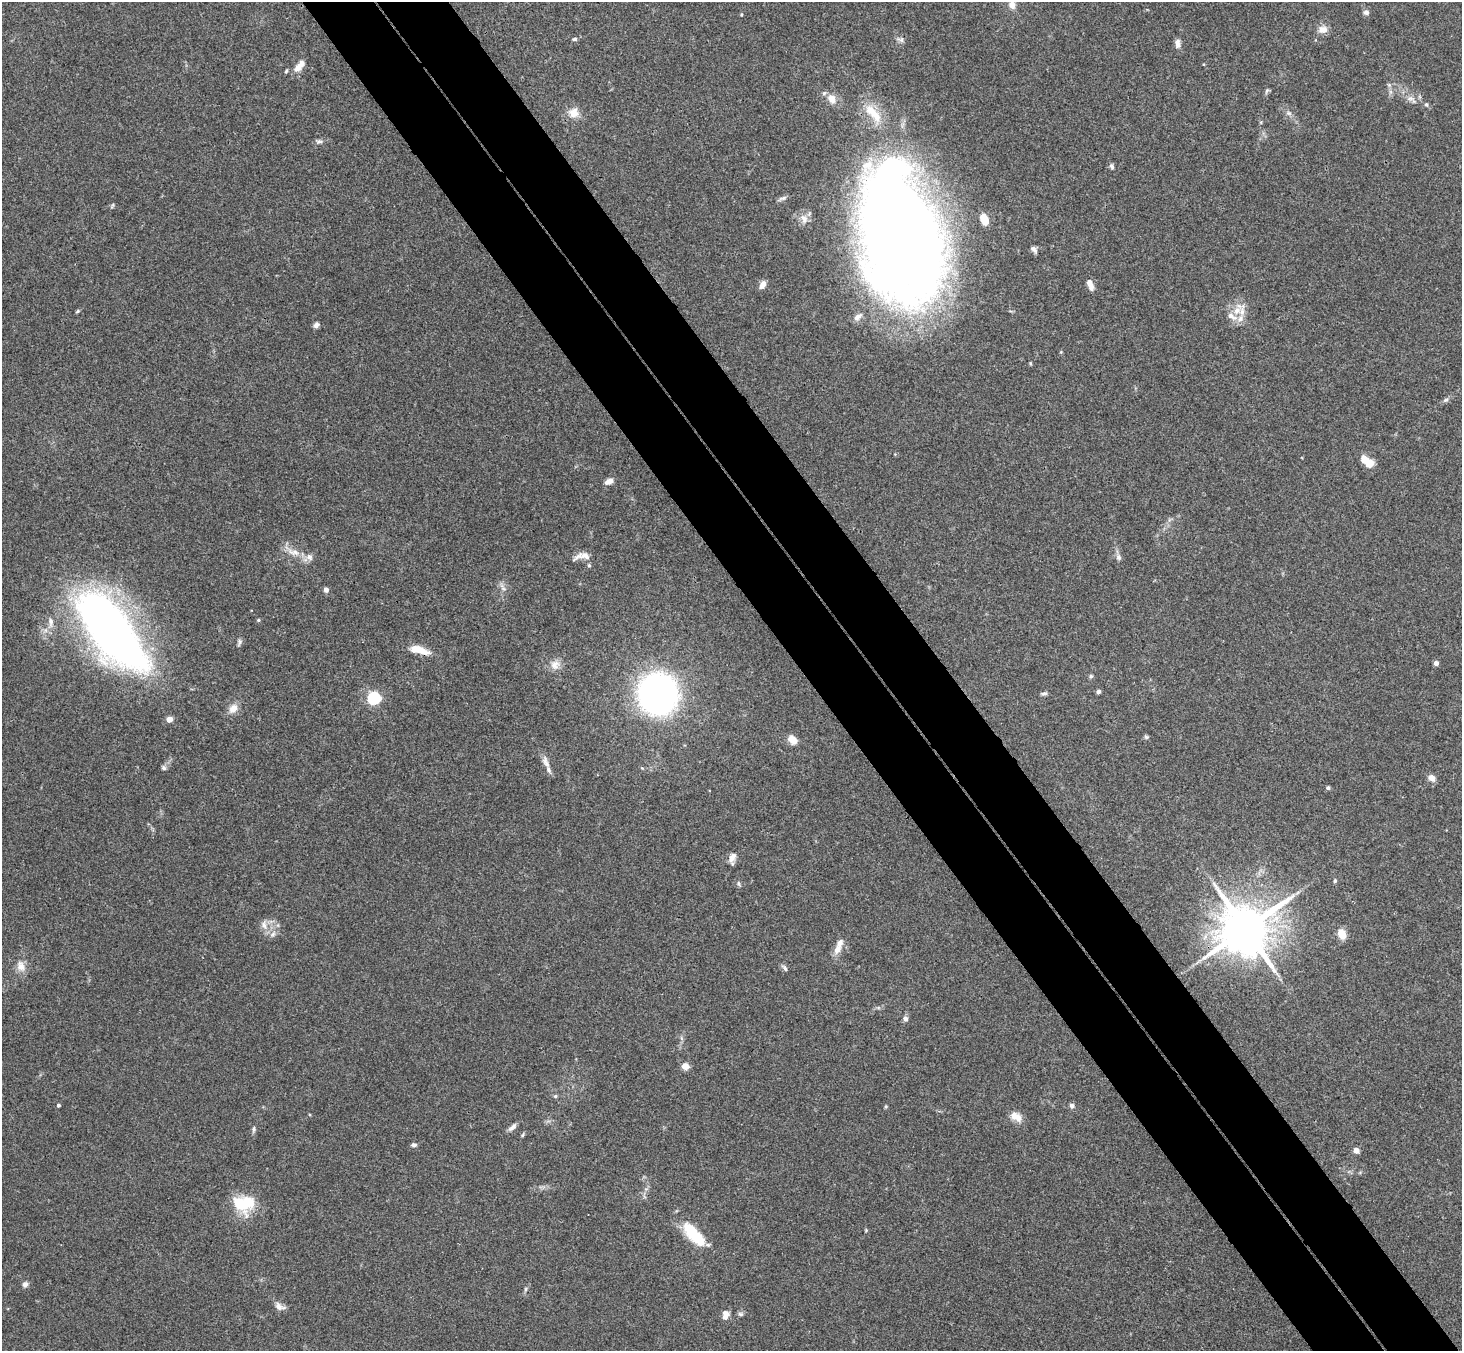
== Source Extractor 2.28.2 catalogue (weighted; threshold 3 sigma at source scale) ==
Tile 6 of 4 x 4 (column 2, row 2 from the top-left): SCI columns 1514-2973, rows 3031-4379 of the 5942 x 5923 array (HDU 1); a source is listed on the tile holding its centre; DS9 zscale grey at full resolution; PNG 1464 x 1353 px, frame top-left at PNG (2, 2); no overlay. Shown black and unused: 10% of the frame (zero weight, under 3 of 4 exposures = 6% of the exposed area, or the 3 px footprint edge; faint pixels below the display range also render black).
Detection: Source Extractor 2.28.2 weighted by HDU 2 'WHT'; one run over the whole footprint, this tile lists its part. Background 0.168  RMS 0.0077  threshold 0.0348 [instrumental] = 3 sigma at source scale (4.5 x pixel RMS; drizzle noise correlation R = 1.50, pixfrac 1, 0.05/0.05 arcsec/px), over >= 5 px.
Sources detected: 93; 7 inside a brighter listed object's ellipse — not listed separately; the other 86 listed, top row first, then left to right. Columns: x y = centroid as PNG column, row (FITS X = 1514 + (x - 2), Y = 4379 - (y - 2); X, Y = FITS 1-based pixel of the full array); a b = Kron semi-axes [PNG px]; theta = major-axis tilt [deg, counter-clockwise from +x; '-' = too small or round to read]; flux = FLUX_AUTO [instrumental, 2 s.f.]
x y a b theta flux
1012 5 11 8 -71 5.2
1366 12 7 6 - 2.3
1323 29 13 10 4 5.4
574 39 6 4 2 1.4
1178 44 12 7 -85 3.8
299 66 18 8 52 6.6
1389 85 5 5 - 1.4
1267 91 8 4 45 1.3
1410 98 11 6 -8 3.8
831 99 14 10 -60 7.6
1426 104 6 5 - 1.4
574 113 14 14 - 8.1
873 113 34 12 -48 19
1289 113 6 6 - 1.9
319 141 9 6 1 2.2
1112 167 7 5 -59 1.6
783 198 12 5 18 2.2
112 206 8 3 60 0.96
804 219 14 9 -61 5.7
984 219 9 6 -66 15
900 235 119 63 -77 1500
1034 249 10 6 -48 2.8
1090 284 14 6 -68 4.9
762 285 9 6 62 5.4
78 311 5 4 - 0.97
1237 311 12 9 34 7.5
857 317 11 7 40 4.2
316 325 7 5 48 2.7
1030 363 5 3 - 0.77
1445 400 9 5 26 1.9
1370 464 8 8 - 9.1
609 481 10 6 31 4.5
293 552 19 8 -11 7.7
585 555 15 10 -15 6.4
1119 557 9 6 -58 2.7
503 587 14 5 -53 2.8
326 590 6 5 - 3.1
258 620 5 4 - 1
51 622 14 7 -89 4.5
111 631 84 31 -53 590
239 642 10 5 76 1.9
419 650 24 8 -15 12
1436 663 4 4 - 4
555 664 13 12 - 6.4
1091 676 5 5 - 1.2
1098 691 5 5 - 1.9
1044 693 8 5 6 1.6
658 694 26 25 - 360
374 698 6 5 - 140
233 708 11 9 54 7.1
170 719 4 4 - 11
1146 737 6 5 - 1.3
792 740 10 8 -41 7.5
546 762 21 7 -67 5.5
164 768 7 6 - 1.6
1431 778 9 7 -44 4.3
1328 788 4 4 - 1.7
732 857 13 7 66 5.1
1335 881 5 4 - 1.3
739 883 8 4 -81 1.3
264 925 13 6 -78 4.2
1245 929 15 14 - 4100
273 934 10 7 45 3.3
1342 934 9 7 -56 14
837 949 12 8 59 6.6
21 966 15 11 -72 7
785 968 10 5 -54 1.9
905 1019 7 6 - 2.6
685 1066 8 8 - 5
555 1096 6 5 - 1.1
58 1105 4 4 - 1.4
886 1106 5 4 - 0.85
1072 1106 7 6 - 2.1
1016 1116 15 9 -32 8
512 1127 13 6 41 3
254 1129 8 4 83 1.6
522 1135 5 4 - 1.1
414 1145 7 5 4 1.9
1356 1150 4 4 - 7.2
244 1204 23 17 4 35
694 1234 33 12 -48 33
25 1284 8 7 - 2.3
525 1289 6 4 88 1.1
279 1306 12 8 -25 4.7
740 1314 7 6 - 1.8
725 1315 10 7 81 5.5
Overlapping masked pixels (flux is a lower limit): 2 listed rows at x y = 900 235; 1245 929